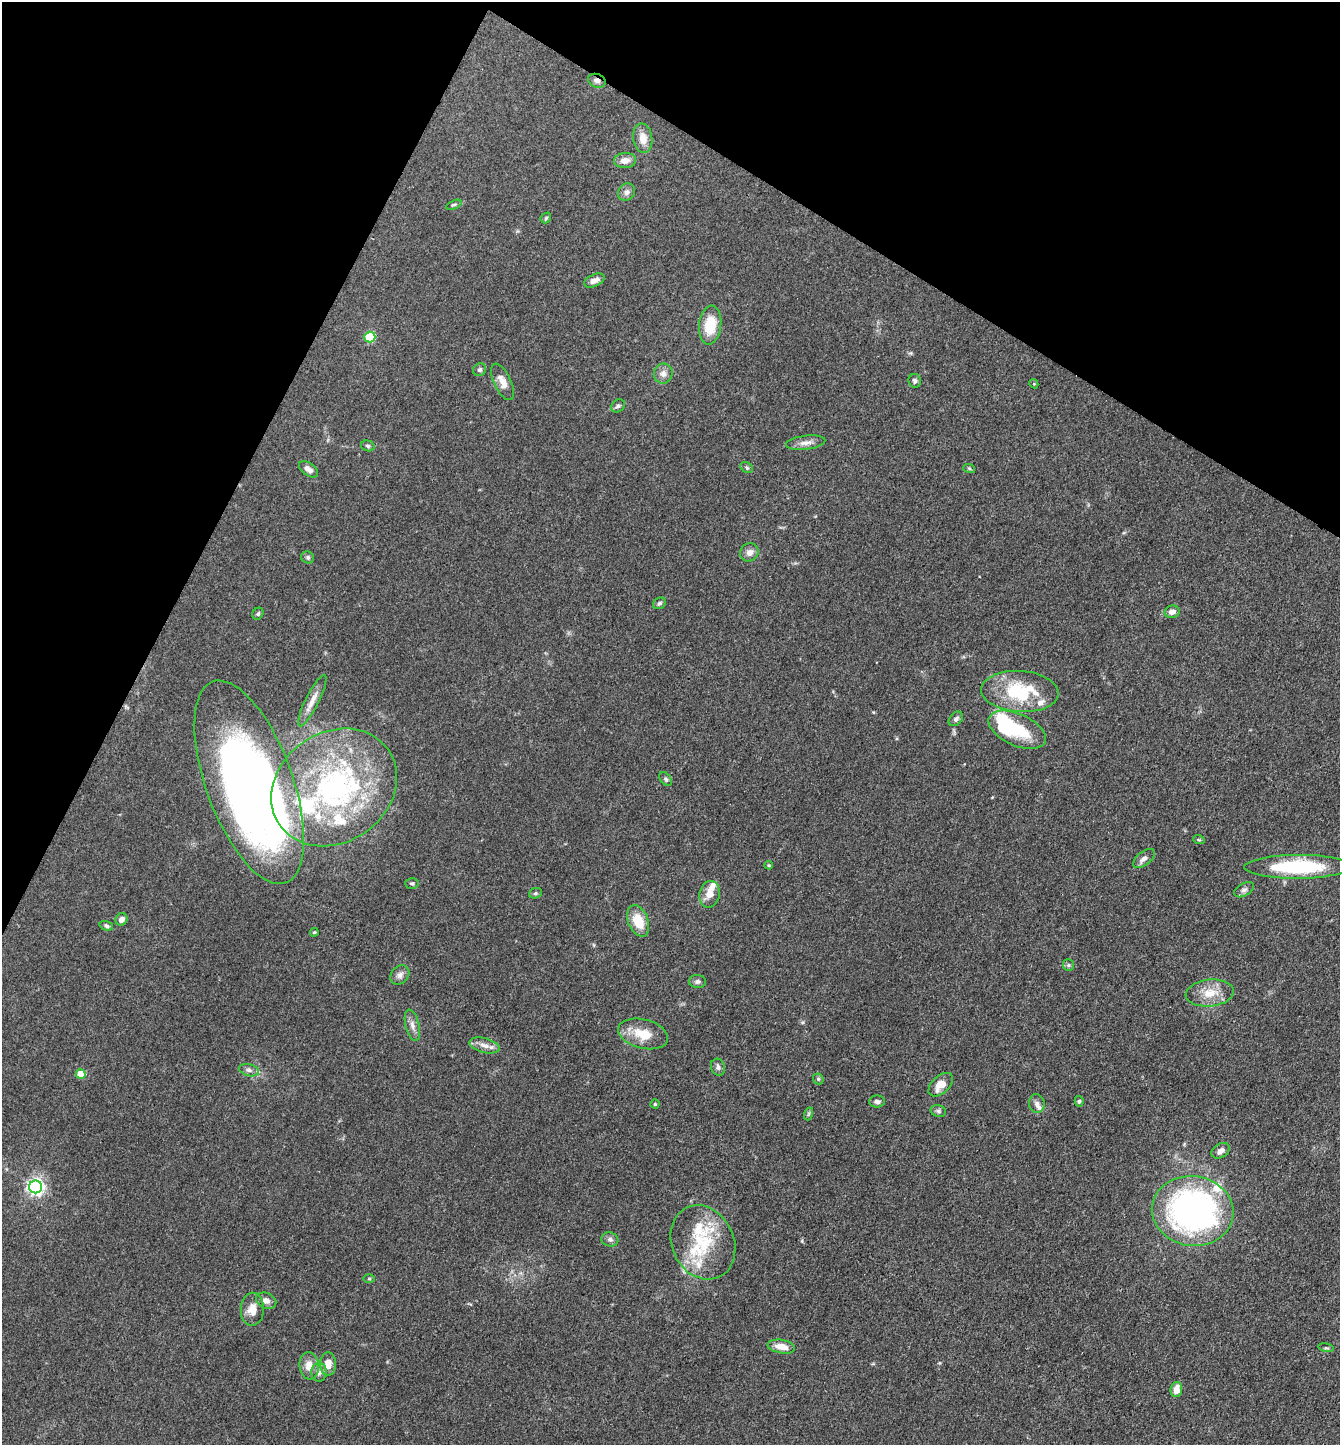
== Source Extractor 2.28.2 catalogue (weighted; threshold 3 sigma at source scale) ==
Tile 2 of 4 x 4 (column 2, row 1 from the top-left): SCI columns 1624-2961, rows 4332-5774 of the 5784 x 5775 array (HDU 1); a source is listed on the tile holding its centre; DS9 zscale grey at full resolution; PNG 1342 x 1447 px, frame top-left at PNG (2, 2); each listed source drawn as its Kron ellipse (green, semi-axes under 4 px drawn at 4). Shown black and unused: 24% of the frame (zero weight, under 3 of 4 exposures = <1% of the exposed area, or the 3 px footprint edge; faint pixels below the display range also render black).
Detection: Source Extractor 2.28.2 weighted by HDU 2 'WHT'; one run over the whole footprint, this tile lists its part. Background 0.0825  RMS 0.0063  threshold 0.0284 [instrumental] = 3 sigma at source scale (4.5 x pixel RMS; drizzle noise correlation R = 1.50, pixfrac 1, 0.05/0.05 arcsec/px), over >= 5 px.
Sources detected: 94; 3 inside a brighter object's white glare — neither listed nor drawn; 15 inside a brighter listed object's ellipse — not listed separately; the other 76 listed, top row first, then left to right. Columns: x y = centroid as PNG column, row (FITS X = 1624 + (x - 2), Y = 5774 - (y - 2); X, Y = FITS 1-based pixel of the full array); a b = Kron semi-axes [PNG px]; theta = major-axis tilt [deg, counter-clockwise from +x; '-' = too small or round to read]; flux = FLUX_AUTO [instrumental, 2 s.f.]
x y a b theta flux
597 81 9 6 -21 2.8
643 138 15 9 -83 7
625 161 11 7 4 5.1
626 192 9 8 - 2.8
454 205 8 4 22 1
546 218 6 4 47 1
594 280 11 6 24 4.1
710 325 19 11 83 19
370 337 5 5 - 44
480 370 7 6 - 1.5
663 374 10 9 - 3.8
915 381 7 6 - 1.7
502 382 20 8 -65 6.2
1034 384 5 4 - 0.63
618 406 7 6 - 1.6
806 443 20 7 7 4.4
368 446 7 5 -16 1.2
747 467 7 5 -36 1.2
969 468 6 4 -19 0.72
308 469 11 6 -36 3.2
749 552 9 8 - 3.7
308 557 6 6 - 1.3
659 603 7 5 34 1.3
1172 612 7 6 - 3.3
258 614 6 5 - 1.2
1020 691 39 20 -4 41
312 701 28 6 63 6.3
956 719 8 6 47 1.9
1017 730 31 16 -24 33
666 779 8 5 -53 1.4
249 782 107 43 -70 570
334 787 66 55 35 140
1199 840 6 3 -18 0.69
1144 858 13 6 39 3.1
769 865 4 3 - 0.74
1298 867 53 12 0 54
412 883 6 5 - 1.2
1244 890 11 6 28 2.1
535 893 7 5 21 0.98
709 894 13 10 78 6.2
121 919 6 5 - 3.2
638 921 16 10 -69 15
106 926 7 4 -17 1.4
314 932 4 3 - 0.7
1068 965 6 5 - 1.2
400 975 10 8 48 3
697 981 8 6 -2 1.9
1210 993 24 13 6 12
412 1025 16 6 -76 3.8
643 1034 25 14 -14 15
485 1045 15 7 -14 4.9
718 1067 8 7 - 2.3
249 1070 10 6 -15 2.2
81 1074 5 4 - 16
818 1079 6 5 - 0.99
941 1085 14 8 43 8.2
877 1101 8 6 0 2
1079 1101 5 4 - 0.89
1037 1103 9 8 - 2.8
655 1104 4 4 - 0.77
938 1111 8 6 -16 1.5
808 1114 6 4 71 0.94
1221 1151 10 6 34 2.9
36 1187 6 6 - 230
1193 1211 41 35 -9 220
610 1239 8 7 - 2.2
703 1242 38 31 -65 38
369 1279 6 4 1 0.65
266 1301 10 7 -22 3.9
252 1309 16 11 88 7.7
781 1347 14 7 -10 7.3
1326 1348 8 3 -12 0.89
328 1364 12 8 -89 6.9
309 1366 13 9 -84 7.6
319 1372 9 7 88 2.7
1176 1390 8 6 79 6.8
Overlapping masked pixels (flux is a lower limit): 1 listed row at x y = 597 81